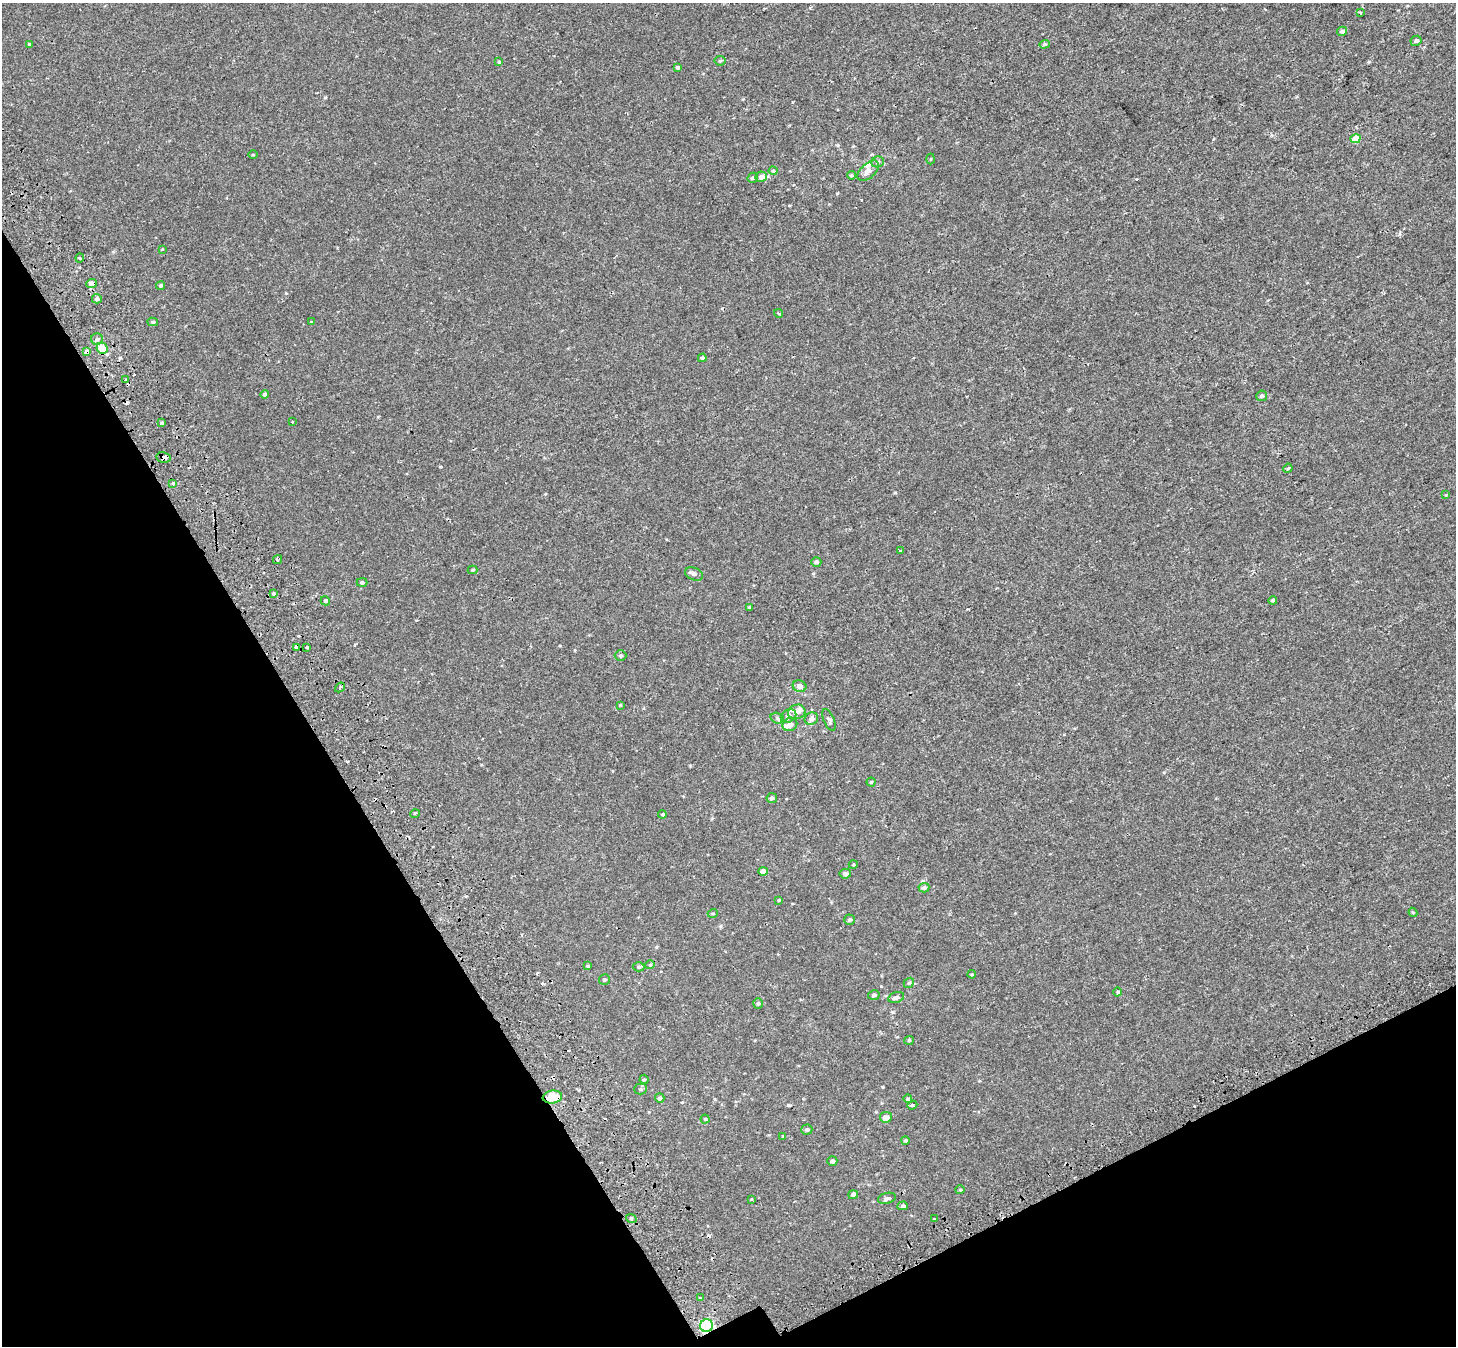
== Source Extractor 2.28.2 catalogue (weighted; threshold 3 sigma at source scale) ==
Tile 14 of 4 x 4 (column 2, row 4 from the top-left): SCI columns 1546-2999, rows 260-1603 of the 5984 x 5853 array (HDU 1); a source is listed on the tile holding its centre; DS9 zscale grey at full resolution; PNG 1458 x 1348 px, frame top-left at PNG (2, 3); each listed source drawn as its Kron ellipse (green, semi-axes under 4 px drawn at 4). Shown black and unused: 27% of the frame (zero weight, under 2 of 3 exposures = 5% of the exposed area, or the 3 px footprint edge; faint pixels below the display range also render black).
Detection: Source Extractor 2.28.2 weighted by HDU 2 'WHT'; one run over the whole footprint, this tile lists its part. Background 0.00134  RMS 0.0026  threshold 0.0118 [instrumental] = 3 sigma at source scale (4.5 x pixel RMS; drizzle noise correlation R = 1.50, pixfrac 1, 0.0396/0.0396 arcsec/px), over >= 5 px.
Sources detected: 125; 16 cosmic-ray / hot-pixel residue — neither listed nor drawn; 5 inside a brighter listed object's ellipse — not listed separately; the other 104 listed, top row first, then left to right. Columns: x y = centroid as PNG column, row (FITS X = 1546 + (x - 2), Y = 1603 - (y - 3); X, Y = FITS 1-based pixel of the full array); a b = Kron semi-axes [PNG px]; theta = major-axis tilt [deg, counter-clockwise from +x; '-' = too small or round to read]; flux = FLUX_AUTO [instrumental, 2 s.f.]
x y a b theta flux
1360 12 3 3 - 0.27
1342 31 5 4 - 0.65
1416 41 6 5 - 0.55
30 44 4 3 - 0.32
1044 44 5 4 - 0.32
720 61 5 5 - 0.33
499 62 4 3 - 0.3
678 67 4 3 - 0.44
1355 139 5 4 - 3.4
253 155 5 3 - 0.19
931 159 5 3 - 0.21
878 162 6 5 - 0.54
773 171 4 4 - 0.28
868 171 13 7 43 1.4
851 175 4 4 - 0.32
761 177 5 5 - 1.7
753 178 5 5 - 0.57
162 249 4 3 - 0.18
80 258 4 4 - 0.31
92 283 5 4 - 1.9
161 285 5 4 - 0.53
97 299 5 4 - 0.61
778 313 4 3 - 0.36
153 322 5 4 - 0.36
312 322 4 3 - 0.29
97 339 5 5 - 0.52
102 348 6 5 - 4.8
87 351 4 3 - 1.4
702 358 4 4 - 0.46
125 380 3 2 - 0.19
265 394 4 4 - 0.56
1262 396 5 5 - 0.45
162 422 3 3 - 1.8
293 422 3 2 - 0.18
164 457 7 5 -8 1.2
1288 468 5 3 - 0.24
173 483 4 4 - 0.39
1446 495 4 2 - 0.15
900 551 3 3 - 0.44
277 560 5 3 - 0.75
816 562 5 5 - 0.58
473 570 5 4 - 0.26
694 574 9 6 -23 0.75
362 582 5 4 - 0.44
273 593 3 3 - 0.34
1273 600 4 3 - 0.43
325 601 5 4 - 0.53
749 607 4 3 - 0.34
296 647 3 3 - 1.7
307 647 3 3 - 0.88
621 656 6 5 - 0.48
800 686 7 5 -20 1.3
340 687 5 3 - 3.1
620 705 4 4 - 0.25
797 712 9 7 19 1.2
788 716 8 6 33 0.9
777 718 7 5 -18 0.44
811 719 7 6 - 0.99
829 720 11 5 -66 0.59
790 724 8 6 33 1.1
871 782 4 4 - 0.25
772 798 5 5 - 0.56
415 813 5 3 - 0.27
662 814 4 4 - 0.23
853 865 4 3 - 0.22
763 871 5 4 - 1.4
845 874 6 4 8 0.8
924 888 5 4 - 0.64
779 900 4 3 - 0.23
1413 912 5 4 - 0.33
713 913 5 3 - 0.22
849 920 5 5 - 0.53
650 965 4 4 - 0.28
588 966 3 3 - 0.33
639 967 6 4 1 0.39
972 974 4 4 - 0.23
604 979 5 5 - 0.36
909 983 5 4 - 0.32
1118 992 4 4 - 0.46
874 995 6 5 - 0.59
896 997 8 5 14 0.86
758 1003 5 5 - 0.36
909 1040 5 4 - 0.25
644 1079 5 4 - 0.3
641 1089 6 5 - 0.45
552 1097 10 6 7 6.1
660 1098 4 4 - 0.51
908 1099 4 4 - 0.44
912 1105 5 4 - 0.38
886 1117 6 5 - 1.5
705 1119 4 4 - 0.28
807 1129 5 5 - 0.48
783 1136 4 3 - 0.17
905 1140 4 3 - 0.33
832 1161 5 5 - 0.52
960 1190 4 4 - 0.24
853 1195 5 4 - 0.74
887 1198 9 5 13 0.56
751 1200 3 3 - 0.41
903 1206 5 4 - 0.48
631 1218 5 3 - 0.24
934 1219 3 3 - 0.31
700 1298 3 3 - 1.5
706 1326 6 6 - 33
Overlapping masked pixels (flux is a lower limit): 7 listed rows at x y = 92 283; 102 348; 87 351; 164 457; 296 647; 552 1097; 706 1326